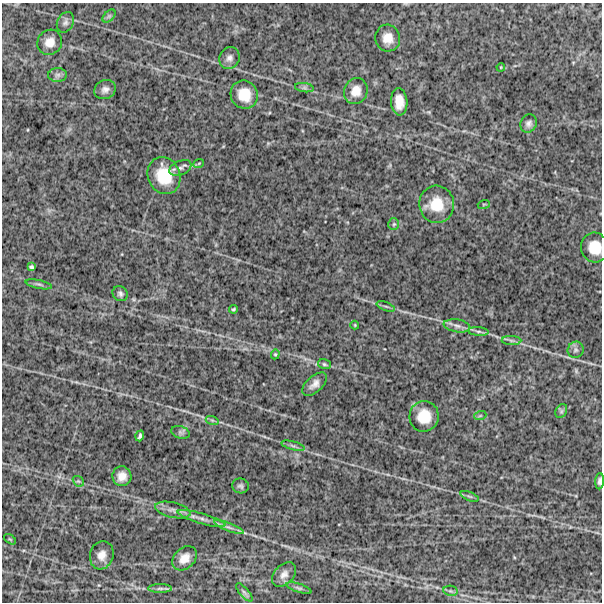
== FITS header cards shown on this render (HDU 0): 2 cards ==
NAXIS1  =                  600
NAXIS2  =                  600

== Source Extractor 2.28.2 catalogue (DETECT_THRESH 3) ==
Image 600 x 600 px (HDU 0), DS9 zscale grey, 1 PNG px = 1 image px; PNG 604 x 604 px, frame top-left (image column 1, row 600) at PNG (2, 3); each listed source drawn as its Kron ellipse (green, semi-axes under 4 px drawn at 4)
Background 1340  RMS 270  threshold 805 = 3 sigma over >= 5 px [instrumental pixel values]
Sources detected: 56; all 56 listed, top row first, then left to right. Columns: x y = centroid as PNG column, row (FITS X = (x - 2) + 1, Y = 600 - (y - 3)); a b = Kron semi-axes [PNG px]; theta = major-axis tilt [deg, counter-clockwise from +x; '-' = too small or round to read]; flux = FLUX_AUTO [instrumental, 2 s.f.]
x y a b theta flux
109 16 8 4 45 39000
65 22 11 8 62 76000
388 38 13 12 - 220000
50 42 13 12 - 180000
229 58 11 10 - 96000
501 67 4 3 - 14000
58 75 9 7 1 65000
304 88 9 4 -8 41000
105 90 11 9 27 93000
356 91 13 11 68 210000
244 95 14 13 - 350000
399 102 13 8 -86 210000
529 123 9 8 - 71000
199 163 5 3 - 16000
180 168 12 7 23 74000
164 176 19 16 -68 570000
437 204 19 17 -84 450000
484 204 6 4 18 19000
394 224 6 5 - 32000
595 247 15 14 - 340000
31 267 4 4 - 32000
39 284 13 3 -11 45000
120 294 8 7 - 54000
386 306 9 3 -21 32000
233 309 4 3 - 23000
355 325 4 4 - 16000
457 326 13 6 -9 93000
478 331 10 4 -5 47000
511 340 10 4 -1 45000
576 350 8 7 - 55000
275 354 5 4 - 21000
324 364 6 5 - 31000
315 384 15 8 42 120000
561 411 7 5 61 34000
424 416 15 14 - 380000
480 416 6 3 19 23000
212 420 6 4 -18 32000
180 432 9 6 -19 46000
140 436 5 3 - 34000
293 446 12 3 -15 44000
122 476 10 9 - 160000
78 481 6 4 -41 29000
600 481 8 4 87 55000
240 486 8 7 - 50000
470 496 10 3 -21 33000
173 510 18 7 -13 130000
201 519 25 5 -16 140000
229 527 16 4 -21 82000
10 539 7 3 -36 19000
102 555 14 11 73 170000
184 558 14 10 43 190000
284 574 14 9 46 120000
160 588 12 4 0 48000
299 588 13 4 -18 41000
451 591 7 5 -10 38000
244 592 11 4 -50 49000
At the frame edge (FLAGS 8, measured only in part): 2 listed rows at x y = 595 247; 600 481